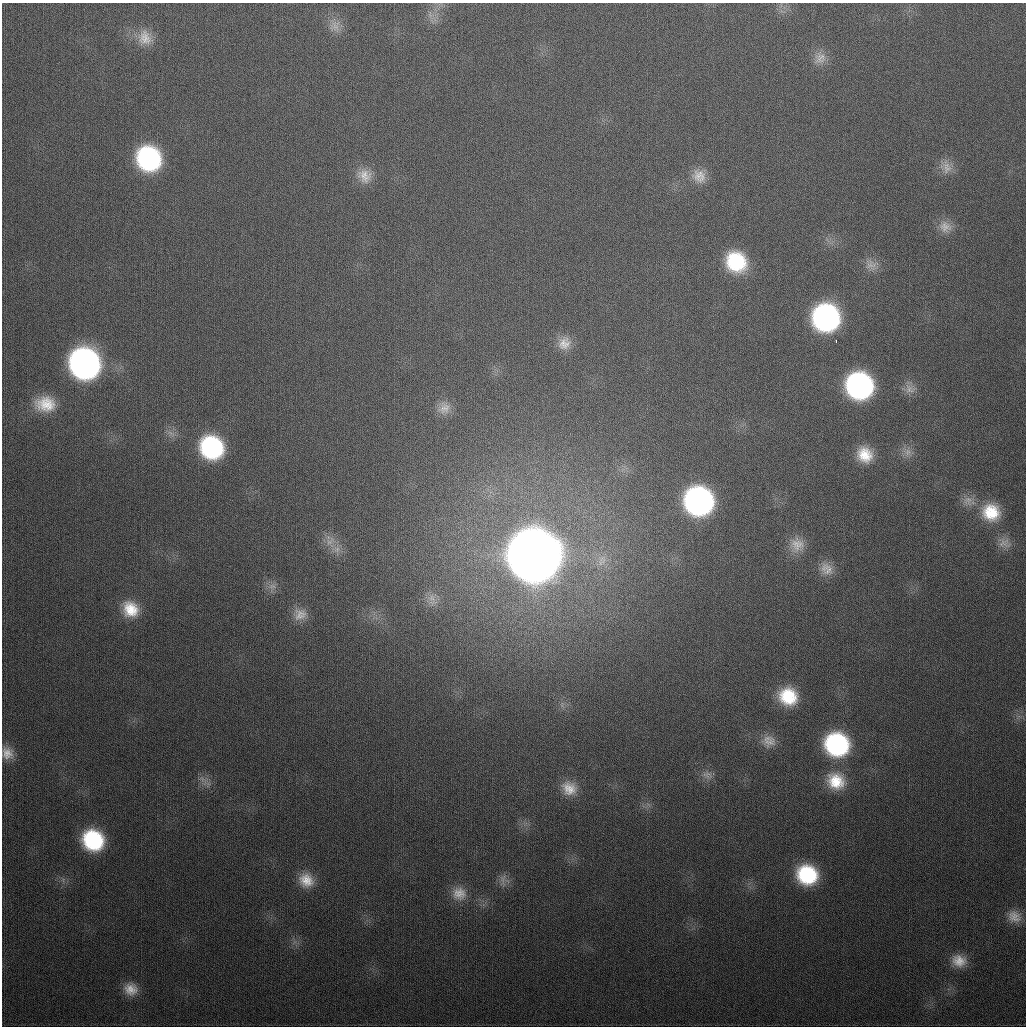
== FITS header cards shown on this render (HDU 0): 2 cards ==
NAXIS1  =                 1024
NAXIS2  =                 1024

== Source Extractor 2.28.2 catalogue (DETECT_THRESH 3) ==
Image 1024 x 1024 px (HDU 0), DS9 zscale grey, 1 PNG px = 1 image px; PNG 1028 x 1028 px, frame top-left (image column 1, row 1024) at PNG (2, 3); no overlay
Background 336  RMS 13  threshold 39.1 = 3 sigma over >= 5 px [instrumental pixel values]
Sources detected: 51; all 51 listed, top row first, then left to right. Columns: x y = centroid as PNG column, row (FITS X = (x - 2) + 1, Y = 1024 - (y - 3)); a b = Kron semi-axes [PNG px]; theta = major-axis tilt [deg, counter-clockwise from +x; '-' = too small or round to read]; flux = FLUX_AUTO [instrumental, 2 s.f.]
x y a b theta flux
430 15 9 5 -90 3.7e+03
335 26 17 15 59 1.1e+04
145 38 22 18 -67 1.8e+04
820 58 18 16 40 1.1e+04
149 158 21 19 -54 1.4e+05
947 168 18 13 -84 1.0e+04
364 176 21 18 -48 1.5e+04
699 176 20 17 -43 1.5e+04
945 227 18 16 -25 1.1e+04
736 262 21 19 -47 6.0e+04
871 265 17 14 3 9.3e+03
826 318 21 20 - 2.3e+05
836 341 3 2 - 1.2e+03
564 343 19 17 50 1.4e+04
85 364 22 20 -54 4.2e+05
859 386 21 19 -44 2.3e+05
910 389 16 12 -33 8.7e+03
45 404 25 18 -3 2.7e+04
444 408 17 16 - 1.2e+04
212 447 20 19 - 1.2e+05
908 452 11 10 - 6.8e+03
865 455 18 16 -50 2.3e+04
699 501 21 20 - 3.1e+05
968 501 14 13 - 8.9e+03
991 512 21 19 -33 3.2e+04
330 541 15 8 41 7.4e+03
1004 543 17 12 15 7.3e+03
797 545 20 20 - 1.6e+04
337 549 10 8 58 5.5e+03
534 556 25 23 -40 6.4e+06
826 569 19 16 -47 1.2e+04
272 586 12 8 17 6.4e+03
432 599 21 11 -76 1.1e+04
130 609 20 18 -46 2.6e+04
300 614 19 16 8 1.3e+04
788 696 20 18 -26 4.0e+04
769 741 19 15 -11 1.2e+04
837 744 21 20 - 1.3e+05
7 753 16 14 -64 1.1e+04
707 775 14 9 -4 6.4e+03
202 779 9 4 -53 3.0e+03
836 781 23 20 -32 3.1e+04
569 788 19 17 -35 1.7e+04
93 840 18 16 -41 8.2e+04
807 875 19 17 -27 6.8e+04
306 880 18 15 -37 1.7e+04
503 880 20 8 -89 6.8e+03
459 893 19 18 - 1.6e+04
1014 917 17 14 -29 1.1e+04
959 961 18 15 -12 1.6e+04
131 989 17 15 -24 1.4e+04
At the frame edge (FLAGS 8, measured only in part): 1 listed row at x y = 7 753